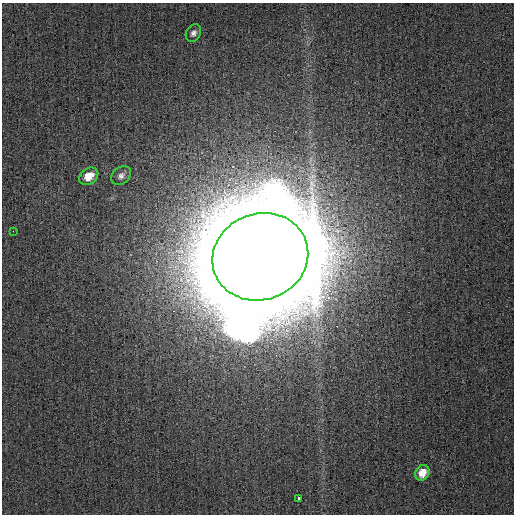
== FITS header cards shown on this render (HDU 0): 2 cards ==
NAXIS1  =                  512
NAXIS2  =                  512

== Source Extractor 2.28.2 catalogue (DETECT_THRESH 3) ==
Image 512 x 512 px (HDU 0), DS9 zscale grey, 1 PNG px = 1 image px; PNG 516 x 516 px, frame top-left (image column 1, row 512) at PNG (2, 3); each listed source drawn as its Kron ellipse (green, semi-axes under 4 px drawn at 4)
Background 3.08e-04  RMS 0.0015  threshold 0.0044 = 3 sigma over >= 5 px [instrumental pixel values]
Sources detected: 7; all 7 listed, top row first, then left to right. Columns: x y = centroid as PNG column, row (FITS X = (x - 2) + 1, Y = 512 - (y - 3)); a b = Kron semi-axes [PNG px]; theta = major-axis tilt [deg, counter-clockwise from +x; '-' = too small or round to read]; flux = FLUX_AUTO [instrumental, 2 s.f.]
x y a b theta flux
193 33 9 7 58 0.41
89 176 10 8 36 1.3
121 176 11 8 39 0.46
13 231 2 2 - 0.41
260 257 48 43 20 8200
422 473 8 6 54 1
299 498 4 3 - 1.9